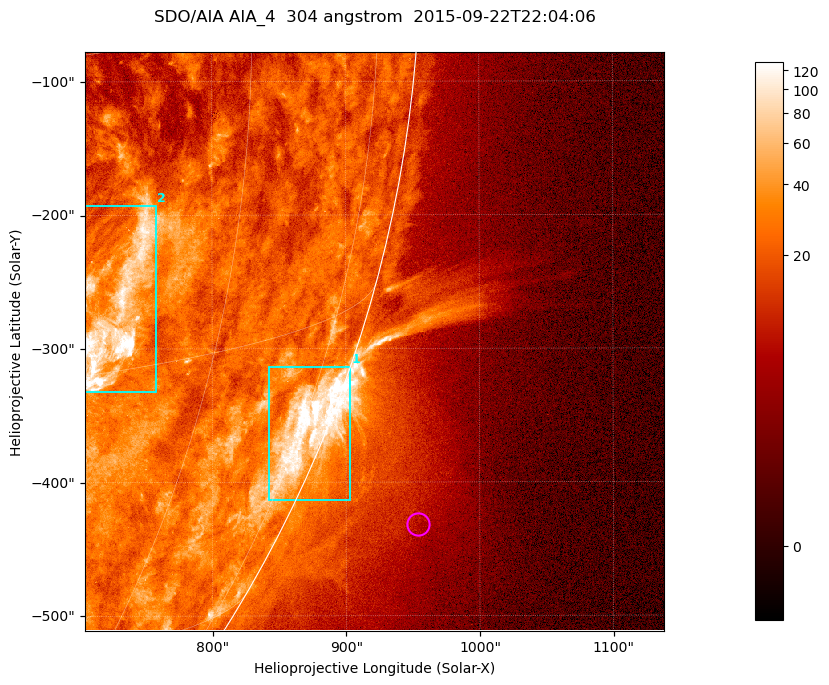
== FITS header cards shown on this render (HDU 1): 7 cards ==
TELESCOP= 'SDO/AIA '           / For AIA: SDO/AIA
INSTRUME= 'AIA_4   '           / For AIA: AIA_ATA1, AIA_ATA2, AIA_ATA3 or AIA_AT
WAVELNTH=                  304 / [angstrom] Wavelength
WAVEUNIT= 'angstrom'           / Wavelength unit: angstrom
DATE-OBS= '2015-09-22T22:04:06.123' / [ISO] Date when observation started; ISO 8
CTYPE1  = 'HPLN-TAN'           / CTYPE1; Typically HPLN
CTYPE2  = 'HPLT-TAN'           / CTYPE2; Typically HPLT

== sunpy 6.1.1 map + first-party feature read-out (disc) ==
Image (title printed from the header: SDO/AIA AIA_4  304 angstrom  2015-09-22T22:04:06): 722 x 722 px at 0.6 arcsec/px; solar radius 956 arcsec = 1593 px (partial field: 2.9% of the solar disc is inside the frame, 45% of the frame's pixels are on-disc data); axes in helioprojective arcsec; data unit not stated in the header (colour bar unlabelled)
Orientation: roll -0.132 deg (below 1 deg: not rotated)
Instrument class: DISC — disc imager (sunpy class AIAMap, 304 A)
Bright regions (active regions / flare kernels): reference = the on-disc median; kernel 7 px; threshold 5 sigma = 47.4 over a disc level ~23.3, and >= 1.15x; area >= 521 px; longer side >= 9 px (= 5.4 arcsec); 2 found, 2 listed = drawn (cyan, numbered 1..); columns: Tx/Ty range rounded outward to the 2 arcsec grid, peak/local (2 s.f.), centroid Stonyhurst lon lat
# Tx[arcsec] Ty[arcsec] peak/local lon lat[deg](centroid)
1 842..904 -414..-312 12 +77 -21
2 704..758 -334..-192 10 +51 -12
Off-limb structures (1.02-1.3 R_sun): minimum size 260 px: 4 found; the strongest spans PA ~240..250 deg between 1.04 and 1.18 R_sun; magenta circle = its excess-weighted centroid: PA ~245 deg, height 1.09 R_sun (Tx ~954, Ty ~-432 arcsec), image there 2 x the reference